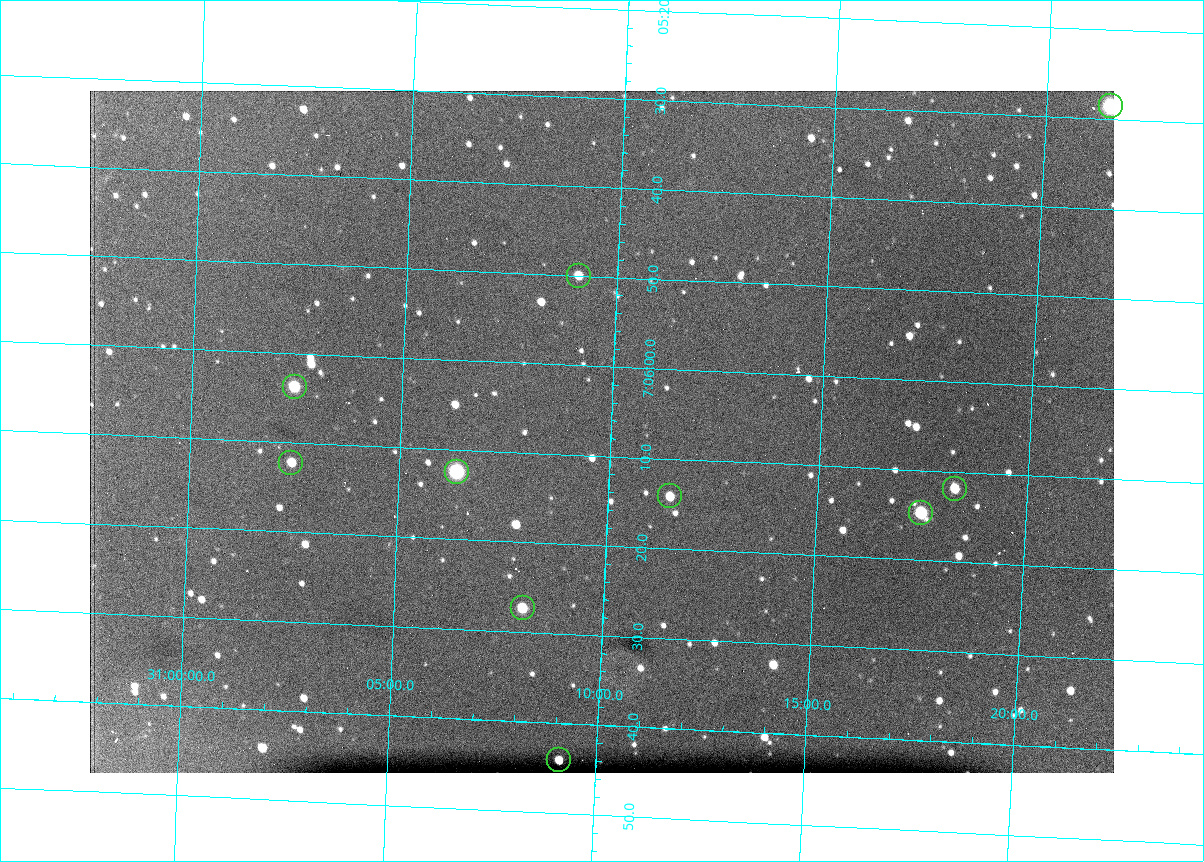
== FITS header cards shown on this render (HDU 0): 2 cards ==
NAXIS1  =                 1024 /fastest changing axis
NAXIS2  =                  682 /next to fastest changing axis

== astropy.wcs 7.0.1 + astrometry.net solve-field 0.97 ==
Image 1024 x 682 px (HDU 0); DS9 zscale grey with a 90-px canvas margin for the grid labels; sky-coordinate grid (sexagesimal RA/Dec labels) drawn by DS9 from the SOLVED WCS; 10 Tycho-2 reference stars matched to detected sources circled (green)
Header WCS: RA---TAN/DEC--TAN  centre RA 07:06:07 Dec +31:10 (106.53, +31.16 deg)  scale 1.44 arcsec/px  FOV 24.5' x 16.3'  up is -93 deg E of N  parity flipped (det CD > 0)
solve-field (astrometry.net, Tycho-2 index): VERIFIED the header's WCS against the Tycho-2 star catalogue (10 matches, 0 conflicts) and refined it, rather than solving blind
Solved WCS: RA---TAN-SIP/DEC--TAN-SIP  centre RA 07:06:07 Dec +31:10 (106.53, +31.16 deg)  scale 1.43 arcsec/px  FOV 24.4' x 16.3'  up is -92 deg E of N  parity flipped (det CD > 0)
The solver's refit moves the header's centre by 0.57 arcsec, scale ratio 0.9962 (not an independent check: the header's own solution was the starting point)
Tycho-2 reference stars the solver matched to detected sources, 10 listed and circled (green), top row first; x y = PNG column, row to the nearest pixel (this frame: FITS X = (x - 90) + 1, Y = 682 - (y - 91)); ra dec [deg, ICRS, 3 dp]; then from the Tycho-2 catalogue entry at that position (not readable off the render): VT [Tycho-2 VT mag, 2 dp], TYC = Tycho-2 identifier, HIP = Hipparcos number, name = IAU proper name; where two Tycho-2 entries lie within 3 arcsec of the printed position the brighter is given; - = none
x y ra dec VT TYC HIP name
1111 106 106.369 +31.359 8.79 2438-636-1 - -
579 276 106.458 +31.151 12.35 2438-728-1 - -
295 387 106.516 +31.041 10.39 2438-398-1 - -
291 463 106.551 +31.041 11.84 2438-663-1 - -
457 472 106.552 +31.106 9.20 2438-180-1 - -
955 489 106.550 +31.305 11.61 2438-184-1 - -
670 496 106.559 +31.192 11.79 2438-1039-1 - -
921 513 106.562 +31.292 10.01 2438-106-1 - -
523 608 106.614 +31.135 11.36 2438-550-1 - -
559 760 106.684 +31.152 11.76 2438-931-1 - -